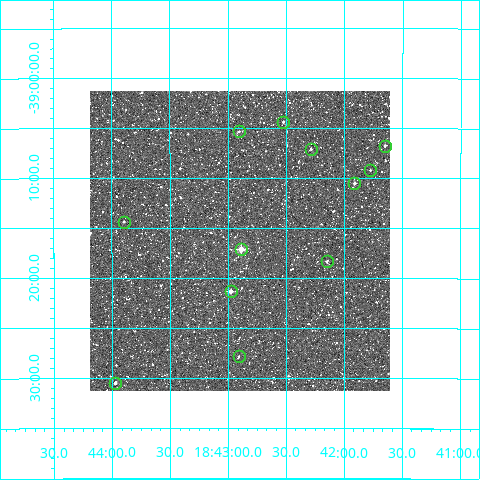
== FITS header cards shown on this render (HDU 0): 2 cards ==
NAXIS1  =                  300
NAXIS2  =                  300

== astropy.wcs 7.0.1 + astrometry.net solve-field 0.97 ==
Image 300 x 300 px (HDU 0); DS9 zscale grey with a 90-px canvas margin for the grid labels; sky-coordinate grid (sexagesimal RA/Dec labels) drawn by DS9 from the SOLVED WCS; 12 Tycho-2 reference stars matched to detected sources circled (green)
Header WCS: RA---TAN/DEC--TAN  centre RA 18:42:54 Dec -39:16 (280.72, -39.27 deg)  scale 6 arcsec/px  FOV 30.0' x 30.0'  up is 0 deg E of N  parity normal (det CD < 0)
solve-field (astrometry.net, Tycho-2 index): VERIFIED the header's WCS against the Tycho-2 star catalogue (verified at 2 index scales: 7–12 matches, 0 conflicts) and refined it, rather than solving blind
Solved WCS: RA---TAN-SIP/DEC--TAN-SIP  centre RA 18:42:54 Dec -39:16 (280.72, -39.27 deg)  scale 6 arcsec/px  FOV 30.0' x 30.0'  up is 0 deg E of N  parity normal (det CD < 0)
The solver's refit moves the header's centre by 1.9 arcsec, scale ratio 0.9993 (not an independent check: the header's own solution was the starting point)
Tycho-2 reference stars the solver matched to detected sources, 12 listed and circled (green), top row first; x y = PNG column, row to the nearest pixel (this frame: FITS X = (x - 90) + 1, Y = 300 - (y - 91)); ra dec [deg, ICRS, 3 dp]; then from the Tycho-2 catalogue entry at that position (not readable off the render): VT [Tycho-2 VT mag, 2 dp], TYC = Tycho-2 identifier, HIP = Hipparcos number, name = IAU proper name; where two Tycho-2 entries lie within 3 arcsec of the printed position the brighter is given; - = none
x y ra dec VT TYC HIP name
283 122 280.631 -39.073 10.68 7915-1215-1 - -
239 131 280.726 -39.089 10.66 7915-843-1 - -
385 146 280.413 -39.112 10.26 7915-1202-1 - -
311 149 280.571 -39.118 10.48 7915-1129-1 - -
370 170 280.444 -39.153 11.16 7915-1128-1 - -
354 183 280.478 -39.175 10.12 7915-642-1 - -
124 222 280.974 -39.239 10.71 7915-848-1 - -
241 249 280.721 -39.286 7.02 7915-1621-1 91777 -
327 261 280.537 -39.306 10.81 7915-1144-1 - -
231 291 280.744 -39.356 8.30 7915-1204-1 - -
239 356 280.727 -39.464 11.06 7919-60-1 - -
115 383 280.993 -39.508 10.06 7919-125-1 - -